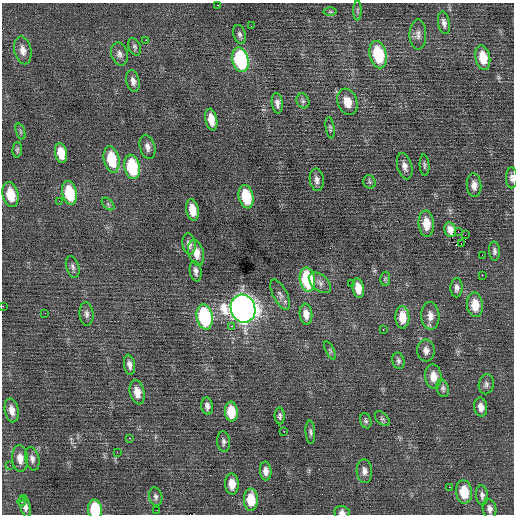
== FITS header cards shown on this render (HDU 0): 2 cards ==
NAXIS1  =                  512 / Axis length
NAXIS2  =                  512 / Axis length

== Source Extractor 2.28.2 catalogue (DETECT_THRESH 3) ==
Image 512 x 512 px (HDU 0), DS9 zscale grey, 1 PNG px = 1 image px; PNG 516 x 516 px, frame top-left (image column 1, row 512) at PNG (2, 3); each listed source drawn as its Kron ellipse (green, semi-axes under 4 px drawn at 4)
Background 0.0142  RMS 0.76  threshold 2.27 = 3 sigma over >= 5 px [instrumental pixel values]
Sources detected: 106; all 106 listed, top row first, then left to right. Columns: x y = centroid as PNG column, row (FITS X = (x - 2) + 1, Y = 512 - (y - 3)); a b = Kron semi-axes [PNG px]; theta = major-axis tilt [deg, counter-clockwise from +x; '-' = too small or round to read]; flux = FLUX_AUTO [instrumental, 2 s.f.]
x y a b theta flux
218 5 2 2 - 300
357 10 10 4 90 94
330 12 6 4 -1 63
444 23 11 6 -80 220
251 26 2 2 - 71
239 34 10 6 -74 160
418 35 15 8 -90 290
146 40 2 2 - 370
135 47 9 6 -69 130
23 50 14 8 -77 380
120 54 12 8 -75 240
378 55 14 8 -77 2800
483 58 12 7 -79 1100
240 60 12 8 -78 5500
133 81 11 6 -77 250
303 101 8 6 -63 130
347 102 13 9 -70 660
277 103 10 5 -84 230
211 119 11 6 -79 640
330 128 11 4 -82 100
20 132 8 3 -72 80
147 147 12 7 -74 280
17 150 8 5 87 96
61 153 10 6 -80 830
111 159 13 7 -79 1800
425 165 10 5 -85 110
405 166 13 7 -75 310
132 167 12 7 -78 3100
512 178 10 6 -90 170
317 180 11 7 -82 230
369 182 7 6 - 100
474 185 12 7 -85 340
69 193 12 7 -78 2200
10 195 13 7 -77 1200
246 197 12 7 -78 1900
59 201 2 2 - 25
108 204 7 4 -45 97
192 210 11 6 -78 790
426 224 13 7 -85 880
450 230 7 5 -76 300
458 231 2 2 - 210
465 235 2 2 - 130
189 244 10 6 -82 250
461 244 2 2 - 150
494 251 9 5 -87 150
196 253 13 7 -76 620
482 255 3 2 - 36
73 267 11 6 -73 170
196 271 10 6 -81 210
482 275 2 2 - 250
307 279 12 7 -80 4000
385 279 7 5 79 92
320 283 13 8 -42 260
351 284 3 2 - 130
358 288 10 5 -81 620
457 288 9 6 87 210
280 295 16 7 -63 270
475 305 12 8 -86 900
3 306 2 2 - 110
243 309 14 12 -72 49000
45 313 2 2 - 190
86 314 12 7 -85 210
306 314 10 6 -85 450
430 316 14 9 -87 460
205 317 13 8 -80 5500
402 317 11 7 -87 890
232 326 2 2 - 380
383 330 3 2 - 93
330 351 10 4 -63 100
426 351 11 8 -84 290
398 361 8 6 -78 140
129 365 10 5 -79 250
433 376 12 8 -84 550
486 384 10 7 78 190
443 388 9 6 -74 130
137 392 12 7 -78 550
207 406 9 5 -83 210
481 407 9 6 -81 360
12 410 12 7 -79 430
231 412 10 6 -85 1200
280 416 8 5 -88 130
382 419 9 5 -44 110
366 421 8 5 -70 110
284 431 3 2 - 59
310 432 11 5 -86 140
130 438 3 2 - 780
224 442 10 6 -85 160
117 452 2 2 - 22
20 458 13 8 -84 460
32 459 12 7 -77 230
10 465 2 2 - 30
266 471 9 6 -86 290
364 471 12 7 -86 270
232 484 10 7 -87 660
449 487 2 2 - 440
464 492 12 8 -82 1300
482 495 10 6 -84 190
156 497 9 6 -79 160
24 498 3 2 - 130
251 500 11 7 -89 1300
22 502 4 3 - 110
25 507 11 5 -75 230
95 509 9 7 -83 2300
489 509 10 6 -81 210
157 510 2 2 - 36
342 512 7 6 - 190
At the frame edge (FLAGS 8, measured only in part): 4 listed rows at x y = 512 178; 3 306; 95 509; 342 512